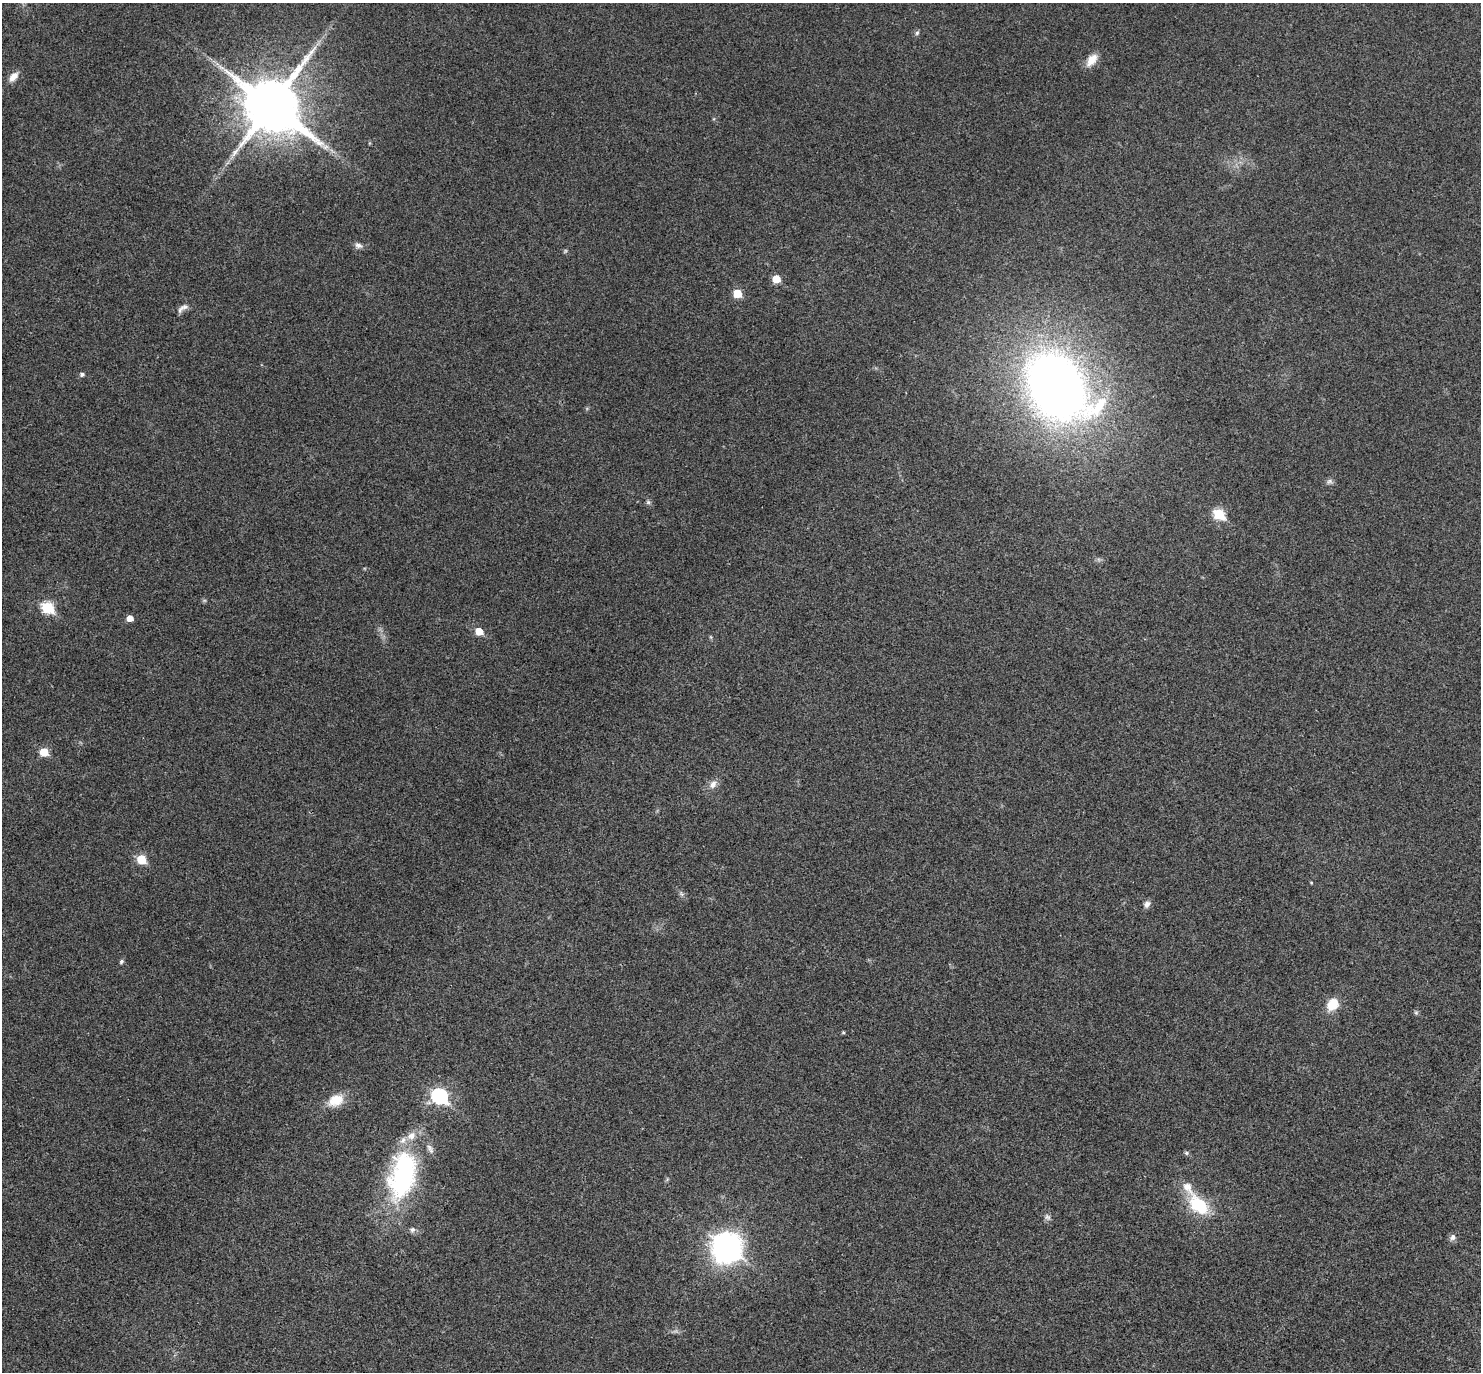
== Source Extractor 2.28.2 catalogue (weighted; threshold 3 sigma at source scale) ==
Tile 7 of 4 x 4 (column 3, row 2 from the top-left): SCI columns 2964-4442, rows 3035-4404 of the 5923 x 5927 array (HDU 1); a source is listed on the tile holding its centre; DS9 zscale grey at full resolution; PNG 1483 x 1374 px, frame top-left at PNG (2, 3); no overlay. Shown black and unused: <1% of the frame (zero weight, under 3 of 4 exposures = <1% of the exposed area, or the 3 px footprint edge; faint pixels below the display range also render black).
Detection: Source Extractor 2.28.2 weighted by HDU 2 'WHT'; one run over the whole footprint, this tile lists its part. Background 0.0226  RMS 0.0056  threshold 0.0254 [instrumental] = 3 sigma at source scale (4.5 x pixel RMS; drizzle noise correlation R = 1.50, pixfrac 1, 0.05/0.05 arcsec/px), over >= 5 px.
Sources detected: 40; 1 too faint to see at this stretch — not listed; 3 inside a brighter listed object's ellipse — not listed separately; the other 36 listed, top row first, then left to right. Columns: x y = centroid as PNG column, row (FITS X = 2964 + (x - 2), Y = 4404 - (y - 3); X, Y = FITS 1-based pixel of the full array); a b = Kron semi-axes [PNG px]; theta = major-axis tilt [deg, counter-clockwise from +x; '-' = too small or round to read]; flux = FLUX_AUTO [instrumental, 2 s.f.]
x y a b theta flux
917 33 6 5 - 1
1092 60 17 9 52 6.8
13 77 14 8 47 4.5
271 105 17 15 -37 4100
326 147 7 6 - 1.8
358 245 11 7 -18 2.2
776 279 5 5 - 11
737 293 6 5 - 15
185 307 13 7 8 2.6
82 374 5 5 - 1.5
1057 387 64 44 -49 490
1329 481 9 6 26 1.6
648 502 6 6 - 1.1
1219 514 7 6 - 32
47 607 7 6 - 44
130 618 5 5 - 4.8
479 631 6 5 - 9.8
711 637 6 4 -71 0.64
44 752 5 5 - 15
713 784 12 8 51 3.7
141 859 6 5 - 20
1311 882 5 3 - 0.47
1147 904 9 7 58 2.4
121 962 6 5 - 1
1332 1004 16 12 55 9.7
1416 1013 6 5 - 0.9
843 1032 4 3 - 0.69
439 1096 8 7 - 110
336 1100 21 14 26 10
1186 1153 6 5 - 0.95
402 1176 63 32 77 88
1198 1205 27 16 -47 26
1047 1217 9 7 -44 1.7
412 1230 8 7 - 1.7
1452 1237 9 7 64 2.3
726 1245 14 12 -62 370